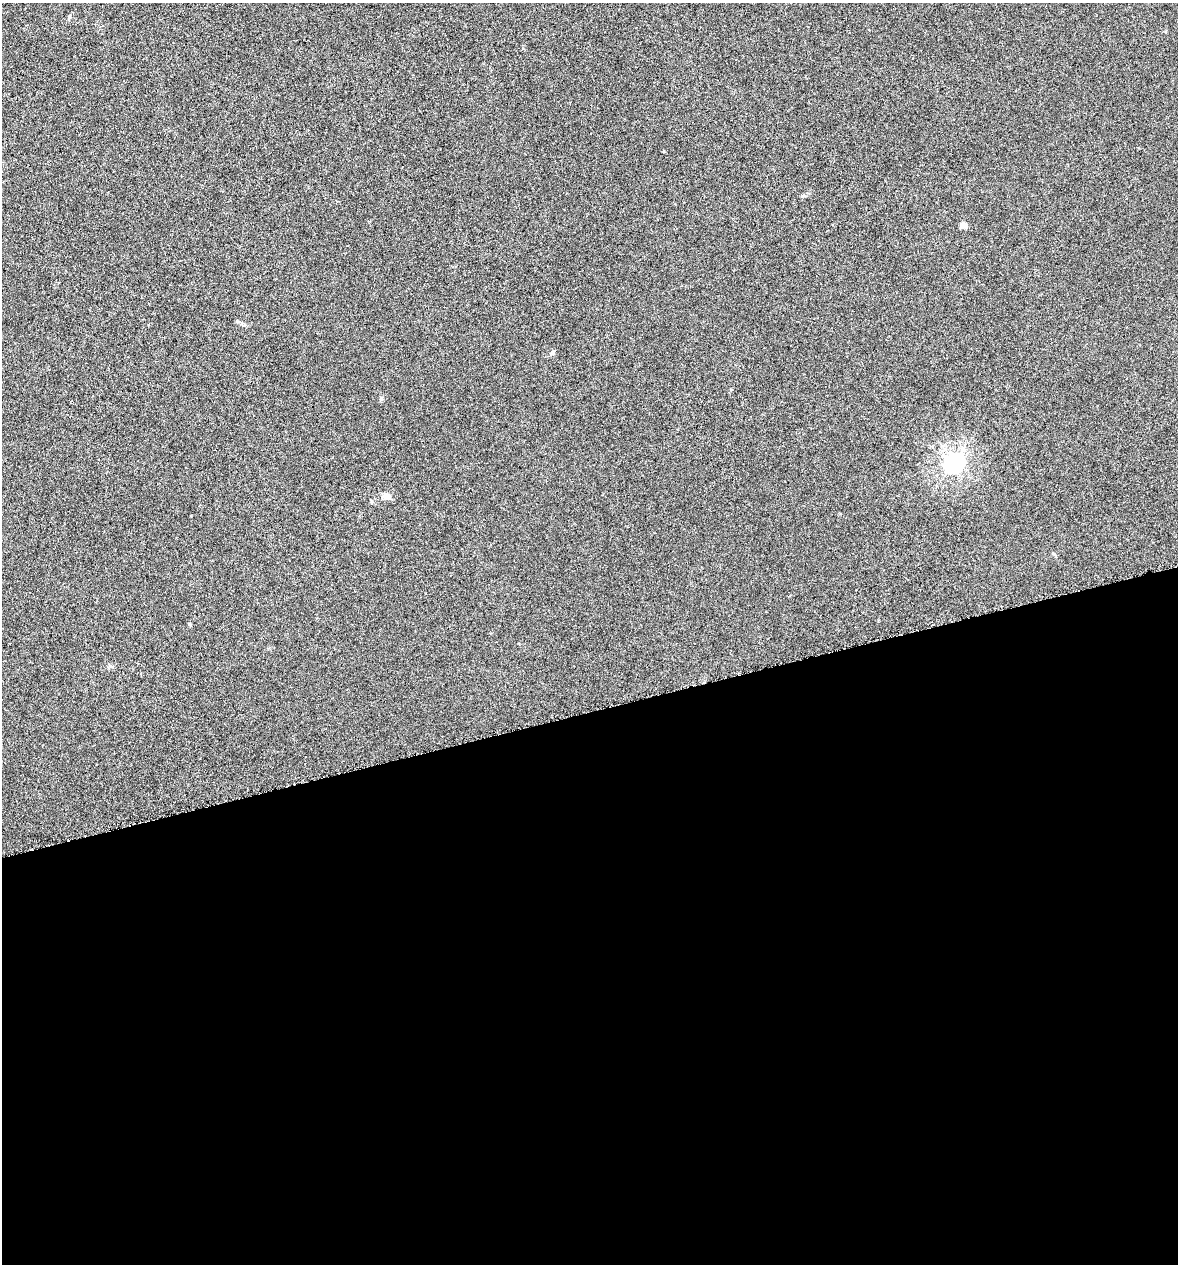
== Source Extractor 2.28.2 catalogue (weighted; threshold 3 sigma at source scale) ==
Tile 15 of 4 x 4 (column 3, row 4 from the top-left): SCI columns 2396-3571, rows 1-1262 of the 4843 x 5052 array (HDU 1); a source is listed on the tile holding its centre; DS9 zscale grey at full resolution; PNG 1180 x 1266 px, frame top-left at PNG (2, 3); no overlay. Shown black and unused: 44% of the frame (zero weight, under 4 of 8 exposures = <1% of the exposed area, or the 3 px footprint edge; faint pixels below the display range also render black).
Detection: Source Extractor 2.28.2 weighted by HDU 2 'WHT'; one run over the whole footprint, this tile lists its part. Background -0.00911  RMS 0.0022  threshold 0.00881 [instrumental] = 3 sigma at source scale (4.09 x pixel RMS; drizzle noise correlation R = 1.36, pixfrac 0.8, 0.0396/0.0396 arcsec/px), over >= 5 px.
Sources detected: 7; all 7 listed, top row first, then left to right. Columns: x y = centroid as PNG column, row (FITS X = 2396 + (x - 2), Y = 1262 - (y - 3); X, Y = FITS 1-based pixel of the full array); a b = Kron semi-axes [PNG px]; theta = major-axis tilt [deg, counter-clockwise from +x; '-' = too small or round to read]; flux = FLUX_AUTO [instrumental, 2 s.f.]
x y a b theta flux
802 196 6 4 18 0.27
962 225 10 7 73 0.66
237 322 7 4 -8 0.3
552 353 7 5 71 0.38
381 398 5 5 - 0.33
953 462 7 7 - 97
387 496 9 7 -11 1.3